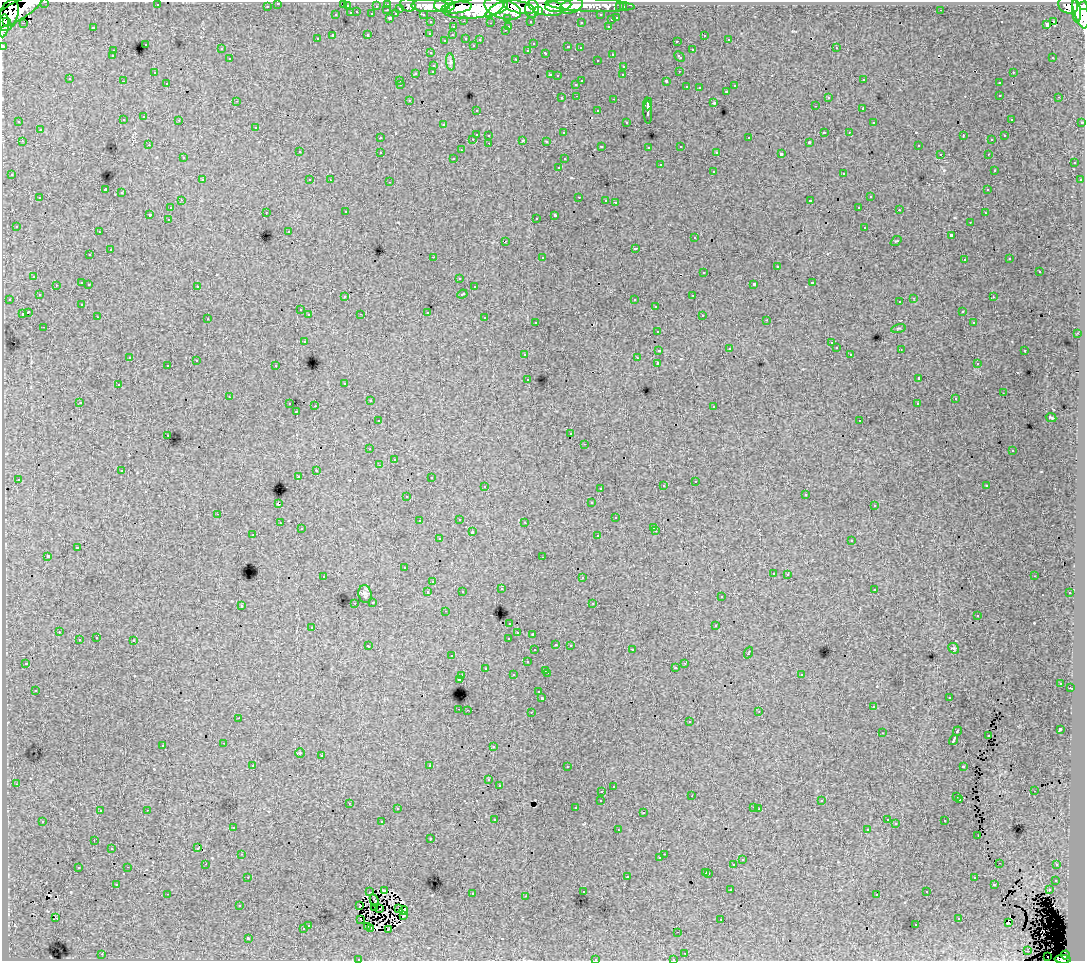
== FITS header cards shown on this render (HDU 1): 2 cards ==
NAXIS1  =                 1083
NAXIS2  =                  959

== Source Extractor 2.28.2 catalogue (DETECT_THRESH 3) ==
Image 1083 x 959 px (HDU 1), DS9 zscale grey, 1 PNG px = 1 image px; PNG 1087 x 963 px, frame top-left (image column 1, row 959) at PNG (2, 2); each listed source drawn as its Kron ellipse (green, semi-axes under 4 px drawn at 4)
Background 56.6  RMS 0.63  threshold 1.9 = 3 sigma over >= 5 px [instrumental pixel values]
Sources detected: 507; of the 507, the 500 brightest by FLUX_AUTO listed and drawn (7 fainter detections omitted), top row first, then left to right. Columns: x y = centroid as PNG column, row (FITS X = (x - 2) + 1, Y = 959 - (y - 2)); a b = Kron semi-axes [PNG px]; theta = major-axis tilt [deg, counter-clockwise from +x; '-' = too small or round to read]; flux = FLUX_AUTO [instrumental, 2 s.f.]
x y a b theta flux
45 2 3 2 - 1600
278 3 3 3 - 1400
343 3 3 2 - 120
388 4 3 3 - 2600
157 5 3 2 - 85
408 5 8 6 -26 9800
444 5 10 6 1 83000
590 5 45 6 -2 58000
1068 5 10 8 -26 54000
267 6 3 3 - 870
347 6 3 3 - 540
376 6 3 2 - 540
430 6 19 6 -1 110000
558 6 13 6 7 76000
571 6 12 7 19 44000
1084 6 4 3 - 44000
457 7 15 5 7 130000
519 7 16 6 -13 150000
546 7 18 8 -12 150000
620 7 3 3 - 510
623 7 3 3 - 1100
400 8 3 3 - 640
476 8 32 10 6 390000
503 9 19 9 -18 300000
532 9 9 6 -90 100000
1080 9 19 7 -77 200000
387 10 3 2 - 120
495 10 11 3 38 62000
941 10 3 2 - 50
17 11 29 9 30 180000
538 11 4 3 - 42000
1076 11 12 4 -84 100000
357 12 3 2 - 220
351 13 3 3 - 530
372 14 3 3 - 610
396 14 3 3 - 500
423 14 3 2 - 920
8 15 16 9 70 150000
336 15 3 3 - 280
601 15 3 3 - 970
390 18 3 3 - 550
508 18 3 3 - 620
617 18 3 3 - 310
611 20 3 3 - 160
464 21 3 2 - 200
530 21 3 3 - 890
1054 21 3 3 - 1900
6 22 3 3 - 39000
431 22 3 3 - 1200
581 22 3 3 - 140
23 23 3 2 - 96
490 23 2 2 - 36
1046 24 4 3 - 280
4 26 11 5 85 41000
509 26 3 2 - 240
608 26 3 2 - 200
93 27 3 3 - 450
453 27 3 3 - 270
505 30 3 2 - 47
430 33 3 3 - 110
368 35 3 3 - 120
452 35 3 2 - 70
704 35 3 3 - 150
333 36 4 3 - 850
466 38 3 3 - 240
317 39 3 3 - 120
729 39 3 2 - 79
445 40 3 2 - 43
480 40 3 3 - 120
677 41 3 2 - 37
145 44 3 3 - 230
533 44 3 3 - 110
473 45 3 3 - 80
3 46 3 3 - 2800
568 47 3 3 - 320
580 48 3 3 - 92
836 48 3 2 - 230
221 49 3 3 - 150
528 50 3 3 - 110
692 50 3 3 - 310
113 51 3 3 - 180
431 53 3 2 - 85
546 53 3 3 - 280
612 54 3 2 - 98
112 56 3 3 - 170
679 57 6 3 -44 240
1053 57 3 3 - 91
230 59 3 3 - 180
516 59 3 2 - 360
597 60 3 3 - 130
450 62 9 4 -82 110
434 65 3 3 - 210
624 66 3 3 - 130
433 71 3 3 - 170
679 71 3 2 - 52
1013 72 3 2 - 180
154 73 3 2 - 78
416 73 3 3 - 380
550 75 3 3 - 250
623 75 3 2 - 52
557 76 3 3 - 100
70 79 3 3 - 180
864 80 3 2 - 160
123 81 2 2 - 39
400 81 3 3 - 86
582 81 3 2 - 250
666 81 4 3 - 600
167 83 3 2 - 130
999 83 3 2 - 57
576 84 3 3 - 210
401 85 3 2 - 46
735 86 3 3 - 200
687 87 3 3 - 82
699 87 3 3 - 61
727 91 3 3 - 140
1000 95 3 2 - 200
577 96 3 2 - 150
828 97 3 3 - 220
1059 97 3 2 - 56
562 98 3 3 - 200
614 99 3 2 - 230
409 100 3 2 - 130
236 101 3 3 - 32
714 103 3 3 - 390
648 104 6 3 89 1400
815 106 3 2 - 96
863 109 3 3 - 640
476 110 3 2 - 61
598 111 3 3 - 210
648 112 11 4 -88 1500
144 117 3 3 - 130
1011 119 3 3 - 120
123 120 3 3 - 110
179 120 3 2 - 110
19 122 3 2 - 95
626 122 3 3 - 160
1082 122 3 3 - 500
874 123 3 3 - 63
443 125 3 2 - 66
256 127 3 3 - 240
40 130 3 3 - 180
824 132 4 2 - 410
849 132 2 2 - 130
564 133 3 3 - 94
476 134 3 3 - 320
489 135 3 3 - 140
963 136 3 2 - 150
1005 136 3 3 - 85
380 138 3 3 - 150
749 138 3 3 - 220
473 139 3 2 - 190
523 140 3 3 - 610
992 140 3 2 - 59
22 141 3 2 - 230
546 141 3 3 - 160
809 142 3 3 - 56
489 143 3 2 - 170
149 145 3 2 - 92
601 146 3 2 - 63
681 146 3 3 - 210
918 146 3 2 - 77
649 147 3 3 - 160
461 150 3 2 - 47
299 152 3 3 - 150
380 152 3 3 - 240
717 152 4 3 - 160
781 154 4 3 - 1100
940 154 3 2 - 77
988 154 3 2 - 75
183 158 3 3 - 94
454 158 3 3 - 110
564 159 3 3 - 150
1074 163 3 3 - 160
660 165 3 3 - 280
559 167 3 2 - 210
994 170 3 3 - 160
713 171 3 3 - 360
843 173 3 3 - 150
12 175 3 3 - 130
202 180 3 3 - 200
310 180 3 3 - 140
330 180 3 2 - 56
1080 180 3 3 - 150
390 182 3 2 - 270
105 190 3 3 - 6000
988 190 3 2 - 47
122 193 3 3 - 320
579 197 3 2 - 220
870 197 3 3 - 250
40 198 3 3 - 270
181 200 3 2 - 64
606 200 3 3 - 150
810 201 4 3 - 890
615 202 3 3 - 660
859 207 3 2 - 110
171 208 3 3 - 180
899 210 3 2 - 87
266 212 3 2 - 180
346 212 3 2 - 130
985 213 3 2 - 98
149 214 3 3 - 570
555 215 4 3 - 1200
536 218 3 2 - 110
168 219 3 2 - 140
970 222 3 2 - 73
16 226 3 2 - 52
865 227 3 3 - 230
289 231 2 2 - 32
99 232 3 2 - 92
951 235 3 3 - 460
695 238 3 3 - 160
506 241 3 2 - 52
896 241 6 4 41 45
636 248 3 3 - 340
110 250 3 3 - 260
90 255 3 3 - 150
433 257 3 2 - 530
542 257 3 3 - 200
1010 259 3 3 - 140
964 260 3 2 - 100
777 267 3 3 - 430
704 272 3 3 - 230
1039 272 3 3 - 300
34 276 3 3 - 72
459 278 3 3 - 95
82 283 3 3 - 500
813 283 3 3 - 440
89 284 3 3 - 130
754 284 4 3 - 1000
56 285 3 2 - 150
197 286 3 3 - 130
474 287 3 2 - 140
462 294 5 3 - 340
39 295 3 2 - 76
693 295 3 2 - 140
345 297 3 3 - 95
993 297 3 2 - 150
914 298 3 2 - 330
9 299 3 2 - 170
634 300 3 2 - 29
900 302 3 3 - 230
82 304 3 3 - 110
656 306 3 3 - 210
300 310 3 3 - 110
962 311 3 3 - 100
28 312 4 3 - 950
427 312 3 3 - 530
22 314 4 3 - 410
361 314 3 2 - 40
309 315 3 3 - 120
702 315 3 3 - 190
98 317 3 2 - 100
485 318 3 3 - 300
208 319 3 2 - 61
767 320 3 2 - 80
536 322 3 3 - 87
974 323 3 3 - 150
44 327 3 2 - 140
898 328 7 3 13 52
658 331 3 2 - 46
1077 333 3 2 - 51
304 341 3 3 - 140
831 343 3 2 - 71
836 348 3 3 - 74
729 349 3 3 - 54
901 349 3 3 - 44
659 350 3 3 - 520
1025 350 3 2 - 190
850 354 3 2 - 100
525 355 3 3 - 190
130 357 3 2 - 79
637 358 3 2 - 86
196 360 2 2 - 36
658 363 4 3 - 1300
977 364 3 3 - 95
168 365 3 2 - 170
276 366 3 3 - 300
528 379 3 2 - 100
919 379 4 3 - 880
345 383 3 3 - 110
118 385 3 3 - 160
1003 393 2 2 - 35
229 397 3 3 - 47
955 399 3 3 - 67
370 401 3 2 - 160
80 402 3 2 - 76
290 404 3 2 - 200
917 404 3 2 - 39
315 406 2 2 - 370
714 406 3 3 - 120
296 412 3 2 - 23
1051 418 5 3 - 47
379 421 3 3 - 140
860 421 3 3 - 110
571 434 3 2 - 91
168 435 3 2 - 140
584 444 3 2 - 75
370 449 3 2 - 64
1012 451 3 3 - 100
394 459 3 2 - 52
379 465 3 2 - 76
316 470 3 2 - 150
122 471 3 3 - 130
298 476 2 2 - 56
431 478 3 2 - 75
18 479 3 3 - 170
695 481 3 2 - 190
485 486 3 2 - 170
663 486 3 3 - 220
987 486 3 3 - 150
600 488 3 2 - 99
806 494 3 3 - 100
407 496 3 3 - 110
591 503 3 3 - 120
278 504 3 3 - 760
874 506 3 3 - 200
218 514 3 2 - 64
616 518 3 3 - 190
459 519 3 2 - 130
419 521 3 3 - 85
525 522 3 2 - 54
280 523 3 2 - 97
654 527 2 2 - 32
301 529 3 3 - 83
656 531 3 2 - 170
472 532 3 3 - 370
253 535 3 2 - 110
598 536 3 3 - 150
439 539 3 3 - 88
852 540 3 3 - 130
77 548 3 3 - 620
48 556 3 3 - 1000
543 557 3 2 - 75
405 568 3 2 - 50
773 573 3 3 - 110
788 574 3 3 - 170
1034 576 3 2 - 49
323 577 3 3 - 100
582 578 3 3 - 130
433 582 3 2 - 150
501 589 3 3 - 140
874 589 3 3 - 130
462 591 3 3 - 100
428 592 3 3 - 280
1070 593 3 2 - 89
365 594 9 6 -81 130
721 597 3 3 - 200
373 602 3 3 - 170
355 603 3 2 - 110
593 603 3 2 - 130
241 605 3 3 - 180
445 611 3 2 - 150
978 615 3 3 - 220
510 623 3 3 - 150
716 626 3 3 - 270
312 627 3 3 - 220
59 632 3 2 - 160
518 633 3 3 - 130
532 634 3 2 - 29
96 638 3 3 - 190
509 638 3 3 - 410
79 640 3 3 - 320
134 641 3 3 - 470
556 644 3 3 - 130
570 645 3 3 - 140
368 646 3 3 - 180
954 648 6 5 - 60
535 650 3 2 - 64
632 650 3 2 - 170
749 653 6 3 69 390
452 656 3 2 - 100
527 662 3 3 - 99
26 663 3 3 - 140
685 663 3 2 - 88
485 668 3 2 - 150
675 668 3 3 - 70
545 670 3 2 - 240
547 673 3 2 - 330
801 674 3 3 - 250
513 675 3 3 - 160
462 676 3 2 - 220
459 679 3 3 - 630
1061 683 3 2 - 40
1070 688 3 2 - 130
35 691 3 3 - 110
539 692 3 3 - 150
949 697 3 2 - 81
542 698 3 3 - 1400
873 707 3 2 - 100
459 709 3 2 - 250
467 710 3 2 - 99
759 711 4 2 - 30
531 712 3 2 - 210
238 718 3 2 - 30
689 722 3 3 - 200
1060 729 3 3 - 1400
957 731 5 3 - 450
882 733 3 2 - 37
988 735 3 2 - 39
953 740 5 3 - 1800
224 743 3 2 - 46
163 745 3 3 - 210
493 746 3 2 - 61
300 753 4 4 - 50
321 756 3 3 - 290
253 765 3 2 - 160
429 766 3 3 - 1600
963 766 3 3 - 450
567 767 3 2 - 76
489 780 3 3 - 96
16 784 3 2 - 120
499 785 3 3 - 83
613 787 3 3 - 170
602 791 3 2 - 140
1034 791 3 2 - 66
692 796 2 2 - 51
957 797 3 3 - 78
960 799 3 3 - 100
601 800 3 3 - 170
822 801 3 3 - 72
349 803 3 2 - 220
753 807 3 2 - 220
576 808 3 3 - 100
397 809 3 3 - 240
759 809 3 2 - 68
147 810 3 2 - 240
100 811 3 3 - 150
643 812 3 3 - 340
495 819 3 3 - 160
887 820 3 3 - 140
43 821 3 3 - 220
945 821 3 3 - 290
382 822 3 3 - 470
896 824 3 3 - 73
233 827 3 3 - 160
867 829 3 2 - 70
618 830 3 2 - 77
978 835 3 2 - 65
431 839 3 3 - 150
94 840 3 2 - 31
112 848 3 3 - 91
198 848 3 2 - 68
242 854 3 2 - 80
664 854 2 2 - 120
660 858 3 2 - 66
742 860 3 3 - 140
999 863 2 2 - 23
206 864 2 2 - 110
734 864 3 3 - 430
1057 865 3 3 - 180
128 867 3 2 - 170
78 868 3 3 - 190
706 872 3 3 - 280
709 873 3 3 - 330
248 877 3 2 - 140
627 877 3 3 - 260
974 878 3 3 - 260
1056 880 3 3 - 210
116 884 2 2 - 32
994 884 3 3 - 500
731 890 3 2 - 100
1049 890 3 3 - 170
384 891 3 3 - 60
583 891 3 3 - 110
370 892 3 2 - 31
927 892 3 2 - 150
167 894 3 2 - 560
472 894 3 2 - 200
877 894 3 3 - 130
526 896 3 2 - 87
374 901 6 3 -68 48
359 905 3 2 - 41
239 906 3 3 - 130
375 907 3 2 - 32
380 908 2 2 - 25
398 909 3 2 - 73
404 910 4 3 - 27
403 915 4 3 - 56
56 917 3 2 - 27
721 919 2 2 - 24
959 919 3 3 - 280
361 920 3 2 - 57
1008 923 3 2 - 78
308 925 3 3 - 350
916 925 3 2 - 130
367 926 3 2 - 50
370 928 3 2 - 110
303 929 3 3 - 230
388 929 2 2 - 49
678 932 2 2 - 28
248 938 3 3 - 890
1027 951 2 2 - 30
685 953 2 2 - 150
102 954 3 2 - 210
1065 955 4 4 - 27000
1048 957 2 2 - 210
359 959 3 2 - 94
595 959 3 2 - 150
673 959 3 2 - 140
1063 959 8 4 -2 50000
At the frame edge (FLAGS 8, measured only in part): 9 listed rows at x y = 45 2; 278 3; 343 3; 1084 6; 3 46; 359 959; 595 959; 673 959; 1063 959
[7 fainter detections neither listed nor drawn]